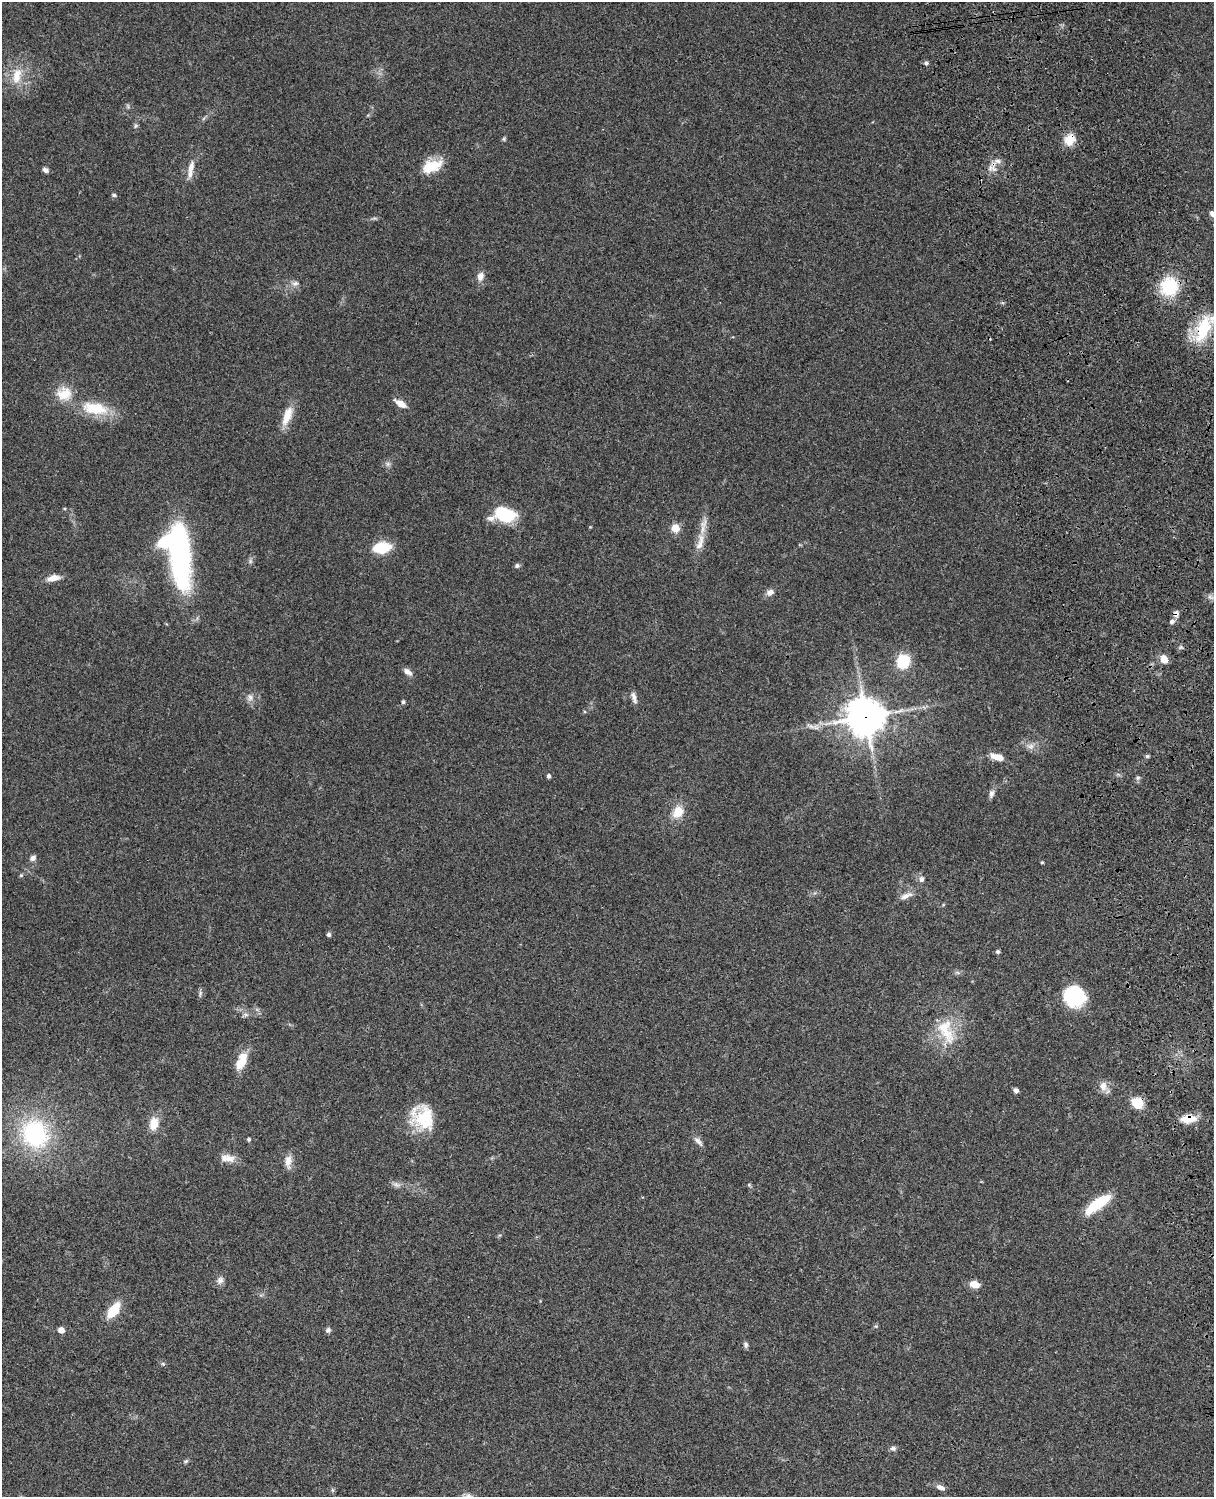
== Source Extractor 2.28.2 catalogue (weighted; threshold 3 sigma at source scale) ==
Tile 6 of 4 x 3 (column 2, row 2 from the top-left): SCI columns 1333-2544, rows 1773-3267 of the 5087 x 4926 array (HDU 1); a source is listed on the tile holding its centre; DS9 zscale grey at full resolution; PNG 1216 x 1499 px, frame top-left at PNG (2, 2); no overlay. Shown black and unused: <1% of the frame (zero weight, under 3 of 4 exposures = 6% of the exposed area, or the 3 px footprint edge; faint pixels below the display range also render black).
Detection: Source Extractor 2.28.2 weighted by HDU 2 'WHT'; one run over the whole footprint, this tile lists its part. Background 0.0873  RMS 0.0061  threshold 0.0274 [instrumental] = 3 sigma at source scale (4.5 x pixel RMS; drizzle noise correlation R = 1.50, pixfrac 1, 0.05/0.05 arcsec/px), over >= 5 px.
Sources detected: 90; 2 inside a brighter object's white glare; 1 cosmic-ray / hot-pixel residue — not listed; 2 inside a brighter listed object's ellipse — not listed separately; the other 85 listed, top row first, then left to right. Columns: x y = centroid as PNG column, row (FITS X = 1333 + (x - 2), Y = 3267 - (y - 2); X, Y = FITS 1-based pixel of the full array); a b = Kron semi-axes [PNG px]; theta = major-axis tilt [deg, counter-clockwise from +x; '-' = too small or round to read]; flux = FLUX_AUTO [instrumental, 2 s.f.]
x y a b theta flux
926 63 5 5 - 1.2
17 76 23 12 78 12
135 126 6 6 - 1.2
504 139 6 5 - 0.83
1070 140 14 12 48 9
998 161 12 7 0 3
432 166 25 13 22 15
191 167 21 7 76 6
992 168 15 7 -19 3.8
45 170 7 5 -34 1.9
114 195 7 5 -11 1
1212 213 8 6 -71 2.2
480 276 11 8 75 4
295 283 10 7 15 2.5
1169 286 17 16 - 35
1204 328 43 18 61 30
64 394 21 18 8 13
401 404 15 6 -31 5.4
95 408 34 15 -10 23
287 416 27 10 68 10
388 464 7 6 - 1.7
505 515 21 13 -16 31
675 528 5 5 - 19
700 542 30 10 76 9.4
179 546 79 20 -84 120
382 548 16 10 8 22
250 561 7 4 89 1.2
517 566 6 6 - 1.3
53 578 17 7 12 5.5
770 592 11 8 20 2.9
1211 597 10 5 -26 1.8
1176 614 9 7 80 2.9
1172 621 8 6 35 1.7
1164 659 9 7 -64 6.6
903 661 14 13 - 20
408 672 12 6 -39 3.1
634 697 17 5 -74 2.8
250 698 10 8 56 3
403 702 5 4 - 1.3
866 717 12 12 - 1300
811 726 15 5 -27 2.7
1030 746 10 8 4 3.2
1147 756 5 5 - 1.1
998 757 15 7 -17 6.8
548 776 4 3 - 1.8
1138 778 6 4 29 1.2
991 794 11 6 72 2.5
678 812 16 12 61 10
33 858 8 7 - 2.4
1042 863 4 3 - 0.68
21 875 5 5 - 0.81
921 879 8 7 - 2.2
906 896 19 7 23 3.9
329 935 5 5 - 1.5
998 952 5 5 - 1.2
200 994 10 5 73 1.4
1074 997 20 18 -24 41
245 1014 9 5 -7 1.7
944 1027 50 24 -68 27
243 1058 24 12 82 8.8
1103 1086 13 11 -84 5.1
1016 1090 6 5 - 2.1
1137 1103 9 8 - 18
425 1118 30 27 87 27
1188 1119 18 10 4 10
154 1123 14 9 79 9
35 1134 28 25 -59 71
249 1139 4 4 - 0.85
698 1141 16 6 -45 2.7
227 1158 20 9 -6 5.9
288 1161 18 8 88 5.1
396 1185 12 7 -24 2.5
749 1185 5 4 - 0.83
1096 1204 30 10 40 23
220 1280 11 9 70 2.9
974 1284 10 7 -15 6.9
113 1310 15 8 54 19
61 1330 6 5 - 4
328 1330 7 6 - 1.6
745 1345 8 6 -78 1.5
163 1364 6 4 -43 0.93
893 1448 8 6 -7 1.7
186 1461 6 5 - 0.98
940 1487 11 6 -25 3
332 1490 7 4 -89 0.91
Overlapping masked pixels (flux is a lower limit): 7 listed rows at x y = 1070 140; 992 168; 1204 328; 1176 614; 866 717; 1137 1103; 1188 1119
Isophote crosses this tile's border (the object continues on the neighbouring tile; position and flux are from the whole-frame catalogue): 2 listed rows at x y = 1212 213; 1204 328